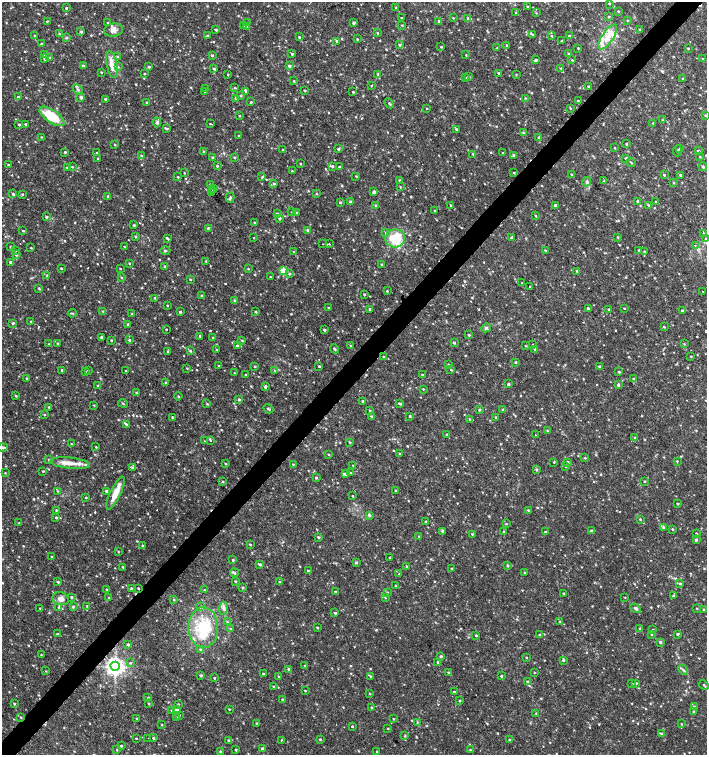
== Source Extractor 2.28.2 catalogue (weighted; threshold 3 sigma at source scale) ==
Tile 10 of 4 x 4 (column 2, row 3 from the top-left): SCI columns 1635-3043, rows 1507-3012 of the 6023 x 6029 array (HDU 1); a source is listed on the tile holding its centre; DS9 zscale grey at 2 x 2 block average (1 PNG px = mean of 2 x 2 image px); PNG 709 x 757 px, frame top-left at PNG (2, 2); each listed source drawn as its Kron ellipse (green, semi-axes under 4 px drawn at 4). Shown black and unused: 4% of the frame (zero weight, under 2 of 3 exposures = <1% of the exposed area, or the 3 px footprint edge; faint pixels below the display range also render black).
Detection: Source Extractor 2.28.2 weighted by HDU 2 'WHT'; one run over the whole footprint, this tile lists its part. Background 0.0335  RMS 0.0037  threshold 0.0167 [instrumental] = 3 sigma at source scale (4.5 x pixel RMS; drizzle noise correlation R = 1.50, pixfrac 1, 0.0396/0.0396 arcsec/px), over >= 5 px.
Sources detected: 889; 7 cosmic-ray / hot-pixel residue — neither listed nor drawn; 2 coinciding with a brighter row at this scale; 14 inside a brighter listed object's ellipse — not listed separately; of the other 866, all 500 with FLUX_AUTO >= 0.602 (the completeness limit of this list) listed and drawn (366 fainter detections not listed), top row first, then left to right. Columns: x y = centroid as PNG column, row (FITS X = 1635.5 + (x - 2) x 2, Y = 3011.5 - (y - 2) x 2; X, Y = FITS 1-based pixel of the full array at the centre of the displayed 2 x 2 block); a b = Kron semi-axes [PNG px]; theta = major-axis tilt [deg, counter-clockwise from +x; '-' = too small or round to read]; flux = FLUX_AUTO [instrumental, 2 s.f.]
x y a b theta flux
609 3 2 2 - 0.88
528 6 3 2 - 1.2
396 7 2 2 - 0.77
66 8 2 2 - 1.2
618 11 3 2 - 0.67
515 12 2 2 - 0.76
536 13 3 3 - 0.61
609 16 2 2 - 0.99
401 18 2 2 - 0.78
453 18 3 2 - 0.64
468 18 3 3 - 1.3
627 20 2 2 - 0.71
47 21 2 2 - 0.69
107 22 2 2 - 0.72
438 22 4 2 - 1.8
247 23 3 3 - 1.3
354 23 2 2 - 2.1
244 25 3 2 - 0.79
402 25 3 3 - 0.82
247 27 3 3 - 0.74
113 30 9 6 10 5.2
216 30 2 2 - 1.3
639 30 3 2 - 0.91
81 31 3 3 - 1.6
377 33 3 2 - 0.73
59 34 3 2 - 0.66
35 35 3 2 - 0.81
532 35 3 2 - 1.1
207 36 3 3 - 1.4
551 36 3 2 - 0.71
569 36 3 2 - 0.8
299 37 3 3 - 1.2
608 37 14 5 56 10
67 38 3 3 - 0.91
357 39 3 2 - 0.61
336 41 3 3 - 1.3
562 41 2 2 - 1
42 44 3 2 - 1.4
399 45 3 3 - 1.6
507 45 2 2 - 1.3
441 47 2 2 - 0.87
497 48 3 2 - 0.91
578 48 2 2 - 0.86
688 49 2 2 - 0.99
44 54 2 2 - 0.77
292 54 2 2 - 1
568 54 3 3 - 1.2
212 55 2 2 - 1.5
466 55 2 2 - 0.63
49 57 2 2 - 0.82
118 57 3 3 - 1.2
44 59 2 2 - 0.96
702 59 3 2 - 0.65
536 60 3 2 - 1.6
572 60 3 2 - 0.74
112 65 13 5 -79 9.7
83 66 2 2 - 1.1
289 66 3 3 - 2.3
118 67 3 3 - 0.79
149 67 2 2 - 1.8
561 68 2 2 - 1.1
214 69 4 3 - 0.97
101 72 2 2 - 0.85
498 73 2 2 - 1.2
144 74 2 2 - 0.82
228 74 3 2 - 0.61
378 74 3 3 - 1.3
516 74 3 3 - 0.78
469 77 3 3 - 1.2
465 78 3 3 - 0.97
683 78 3 2 - 0.94
294 81 2 2 - 0.78
371 86 2 2 - 0.65
588 86 2 2 - 1
206 88 3 2 - 0.89
235 88 3 2 - 0.73
78 89 6 3 -45 1.6
304 90 2 2 - 1.1
205 92 2 2 - 0.87
246 92 3 2 - 0.9
353 92 2 2 - 1
241 95 2 2 - 1.2
18 97 3 2 - 1.5
81 97 3 3 - 1.9
236 98 3 2 - 0.88
525 98 3 2 - 0.67
105 99 2 2 - 1.5
578 101 3 2 - 0.69
147 102 3 2 - 1.1
251 102 3 3 - 0.86
389 103 6 3 -46 1.2
427 108 2 2 - 0.62
570 108 3 2 - 0.7
705 115 3 2 - 0.74
52 116 14 6 -35 30
239 116 2 2 - 0.86
662 120 3 3 - 0.62
157 122 5 3 - 1.9
653 123 3 2 - 0.94
19 124 2 2 - 1.2
26 124 2 2 - 1.1
210 124 2 2 - 0.68
166 128 3 2 - 1.5
456 129 3 3 - 1.1
524 133 3 3 - 1.2
239 136 3 2 - 0.83
41 137 3 2 - 0.62
538 137 3 2 - 0.87
626 144 3 3 - 1.2
115 145 2 2 - 0.61
614 148 2 2 - 0.7
680 148 3 3 - 1.2
338 149 3 2 - 1.3
282 150 2 2 - 0.61
203 151 3 3 - 0.64
677 151 5 2 - 0.86
698 151 3 3 - 1.3
65 152 3 2 - 0.98
97 153 3 3 - 0.96
503 153 2 2 - 0.7
473 154 3 2 - 0.62
141 155 3 3 - 1.1
514 155 4 3 - 1.7
213 157 3 3 - 0.72
234 157 2 2 - 1.3
700 157 2 2 - 0.74
98 158 3 3 - 0.72
626 158 2 2 - 1
631 163 5 2 - 0.66
300 164 2 2 - 0.71
9 165 3 2 - 0.85
217 166 3 3 - 0.87
332 166 3 3 - 1.3
67 167 2 2 - 1.3
72 167 3 2 - 0.76
339 167 2 2 - 0.81
703 167 4 3 - 1.2
292 171 3 2 - 0.84
184 173 2 2 - 0.62
514 173 3 2 - 0.73
571 174 2 2 - 0.64
664 175 2 2 - 0.83
680 175 2 2 - 1.5
356 176 3 2 - 0.7
178 177 2 2 - 1
262 177 3 2 - 1.1
399 180 3 2 - 1.1
604 181 3 3 - 0.71
587 182 5 3 - 1.2
673 182 3 2 - 0.79
274 184 3 3 - 1.1
210 185 2 2 - 1.1
400 187 3 2 - 0.68
214 188 2 2 - 260
213 190 2 2 - 270
374 192 3 3 - 2
212 193 2 2 - 72
316 193 3 2 - 0.67
13 194 3 3 - 1.2
22 194 3 2 - 0.88
108 196 3 2 - 1.5
230 198 5 3 - 1.6
350 201 3 3 - 1.1
637 201 2 2 - 1.3
340 202 2 2 - 1.4
656 202 3 2 - 0.83
376 205 3 3 - 1
450 205 3 2 - 0.84
555 205 2 2 - 1.3
648 205 3 3 - 1.2
435 211 3 2 - 0.65
292 212 2 2 - 0.89
297 213 2 2 - 1.7
277 214 3 3 - 1.1
536 216 2 2 - 0.81
46 217 2 2 - 1.5
279 218 3 3 - 1.7
254 222 2 2 - 0.89
134 225 3 2 - 1.1
208 228 3 3 - 0.87
307 230 3 3 - 0.87
23 231 2 2 - 1
386 233 3 3 - 1.6
704 234 2 2 - 1.3
136 237 3 3 - 0.83
618 237 2 2 - 0.84
254 238 2 2 - 0.64
395 238 10 9 - 27
511 238 3 3 - 0.8
168 239 4 2 - 2.6
706 239 3 3 - 1.5
323 244 2 2 - 0.63
329 244 3 2 - 0.69
695 245 2 2 - 0.94
124 246 2 2 - 0.68
10 247 2 2 - 0.64
31 248 2 2 - 0.65
165 250 5 3 - 1.3
545 250 4 3 - 0.98
639 250 2 2 - 1.2
15 251 3 2 - 0.73
644 251 3 3 - 0.71
293 252 3 2 - 0.65
16 255 3 2 - 1.1
206 261 3 2 - 1.2
10 262 2 2 - 1.7
129 263 2 2 - 0.77
382 265 2 2 - 1.7
165 266 3 3 - 1.1
61 268 3 2 - 0.66
120 269 2 2 - 0.67
248 269 3 2 - 0.63
283 271 3 3 - 30
577 271 3 2 - 1.3
289 274 3 3 - 0.87
47 275 3 3 - 1.3
121 277 3 2 - 1
270 277 2 2 - 0.8
190 279 2 2 - 0.93
522 283 2 2 - 0.77
530 286 2 2 - 6.6
39 288 4 2 - 1.2
387 291 2 2 - 0.78
703 291 2 2 - 0.7
364 294 2 2 - 1
202 296 2 2 - 1.5
155 298 3 2 - 0.69
235 300 3 3 - 1.4
167 306 2 2 - 0.62
328 308 2 2 - 0.66
624 308 2 2 - 0.61
370 309 2 2 - 1.6
588 309 3 2 - 1.2
609 309 2 2 - 1.1
103 311 3 3 - 0.77
255 311 3 3 - 0.87
682 311 3 2 - 1.5
180 312 3 2 - 1.2
72 313 4 2 - 0.79
132 314 3 2 - 0.8
31 321 2 2 - 1
13 323 2 2 - 1.4
128 324 2 2 - 1.2
664 327 3 2 - 0.74
486 328 5 4 - 1.7
166 329 2 2 - 1.3
324 330 3 2 - 1.2
469 335 3 2 - 1.2
200 336 2 2 - 1
101 337 2 2 - 1.3
213 337 3 2 - 0.66
111 340 2 2 - 0.89
129 340 3 2 - 1.4
242 340 3 2 - 0.64
57 343 3 2 - 0.69
454 343 3 2 - 1.2
49 344 2 2 - 0.63
533 344 2 2 - 0.86
684 344 3 2 - 0.61
237 345 3 2 - 1.2
350 346 3 2 - 0.76
526 346 3 2 - 0.69
334 349 4 2 - 1.2
535 349 2 2 - 1.2
217 350 3 2 - 0.91
168 351 3 2 - 1.4
190 351 3 3 - 1.1
691 356 2 2 - 0.65
384 357 2 2 - 1.8
516 362 3 2 - 0.8
448 365 3 2 - 0.89
219 366 2 2 - 0.72
255 366 3 2 - 0.7
319 366 2 2 - 1.1
599 366 4 2 - 0.68
187 368 2 2 - 0.64
62 370 3 2 - 1.6
88 370 3 2 - 0.9
451 370 3 2 - 0.68
126 371 2 2 - 0.84
274 371 3 3 - 0.7
85 372 3 2 - 0.66
619 372 2 2 - 1.2
234 373 3 2 - 0.68
246 375 3 2 - 1.1
422 375 2 2 - 0.95
26 378 3 2 - 0.81
634 379 3 2 - 1.4
166 382 3 2 - 1.1
509 384 3 2 - 1.3
618 385 4 3 - 1.5
97 386 3 2 - 0.83
265 387 3 3 - 1.7
423 389 3 2 - 0.6
136 393 3 2 - 0.77
16 396 3 2 - 1.2
178 396 4 2 - 0.68
239 399 3 2 - 1.2
363 401 2 2 - 1.1
123 403 5 2 - 0.78
207 404 3 2 - 0.77
400 404 4 2 - 1.7
94 405 3 2 - 0.69
49 407 3 2 - 1.2
268 409 5 2 - 1.3
370 410 3 2 - 0.76
479 410 3 3 - 1.3
503 410 3 3 - 1.5
44 414 3 2 - 0.69
371 416 2 2 - 1
410 416 3 2 - 0.88
172 417 2 2 - 0.87
496 417 2 2 - 0.93
469 419 3 2 - 0.74
126 424 3 2 - 1
547 431 3 2 - 1.3
447 435 2 2 - 1.3
535 435 2 2 - 2.1
634 437 3 3 - 0.68
205 441 3 2 - 0.63
211 441 2 2 - 1.1
350 442 4 2 - 0.83
71 444 3 2 - 0.73
3 447 5 3 - 1.8
96 447 2 2 - 0.66
399 454 3 2 - 0.88
329 455 3 2 - 0.66
585 458 2 2 - 2
49 460 3 3 - 1.3
677 461 3 3 - 0.67
554 462 3 2 - 0.67
568 462 3 3 - 1.5
70 463 20 5 -6 9.1
225 464 2 2 - 0.89
293 464 3 2 - 0.64
353 465 3 2 - 0.71
566 466 3 3 - 0.83
132 467 3 3 - 1.3
537 469 3 3 - 1.1
43 471 2 2 - 0.93
5 473 3 2 - 0.6
350 473 3 3 - 0.75
345 474 3 3 - 1.8
316 478 3 3 - 0.92
222 481 3 3 - 0.89
645 481 2 2 - 0.89
57 491 3 2 - 0.61
107 491 3 2 - 4.9
395 491 2 2 - 0.81
115 493 18 5 64 12
352 496 2 2 - 0.68
86 497 2 2 - 0.75
678 504 2 2 - 1.2
56 510 2 2 - 0.78
528 510 2 2 - 0.88
369 515 3 3 - 2.1
56 517 2 2 - 1.2
640 519 3 2 - 0.79
426 522 2 2 - 1.3
19 523 3 2 - 0.79
506 524 3 2 - 0.66
663 527 4 3 - 1.6
672 529 3 2 - 0.74
591 531 4 3 - 1.8
442 532 4 3 - 0.96
504 532 2 2 - 1.2
545 532 2 2 - 1.4
696 533 2 2 - 0.82
472 534 3 2 - 0.78
419 536 2 2 - 0.72
318 537 3 2 - 1.2
696 540 3 3 - 1.3
250 545 3 2 - 0.87
142 546 3 3 - 0.75
118 552 2 2 - 0.62
52 557 2 2 - 1.4
390 557 2 2 - 0.98
233 560 3 2 - 0.97
356 563 3 3 - 1.2
260 564 2 2 - 2.1
407 566 3 2 - 0.66
508 566 3 3 - 1.3
123 567 3 2 - 0.91
451 568 2 2 - 0.65
308 571 3 3 - 1.1
234 573 5 3 - 1.6
525 573 2 2 - 0.86
399 574 3 2 - 0.87
235 581 3 2 - 0.78
58 582 3 3 - 1.2
280 582 3 2 - 0.66
680 583 3 3 - 1.6
396 586 2 2 - 1
243 587 3 2 - 0.86
131 588 4 3 - 0.93
138 588 2 2 - 0.97
106 589 2 2 - 0.99
204 590 3 2 - 0.69
335 592 3 2 - 0.91
387 592 3 2 - 0.63
564 593 2 2 - 0.91
673 596 3 3 - 1.1
71 597 2 2 - 1.3
625 597 3 2 - 0.64
109 598 3 3 - 0.9
385 598 3 2 - 0.65
61 599 8 6 -17 5.2
174 600 3 2 - 0.75
87 606 2 2 - 1
201 606 3 3 - 0.67
58 607 3 3 - 1.1
73 607 3 2 - 1.9
40 608 2 2 - 0.76
223 608 6 4 88 2.8
635 608 6 3 -35 2.1
697 609 3 2 - 0.63
704 609 4 2 - 0.6
335 613 2 2 - 1.6
227 622 3 3 - 0.79
560 622 3 2 - 0.77
203 627 20 15 -89 38
317 628 3 2 - 0.84
230 629 3 2 - 0.66
640 629 3 3 - 0.91
652 630 3 3 - 0.9
57 634 2 2 - 1.5
652 634 3 3 - 1.1
678 634 2 2 - 1.3
476 635 3 2 - 0.92
540 635 3 2 - 1.5
660 642 3 2 - 1.9
128 645 3 3 - 1.5
201 649 3 3 - 1.2
41 655 2 2 - 0.62
441 656 3 2 - 1.4
526 658 2 2 - 0.69
563 660 3 2 - 1.7
438 662 3 2 - 1.1
130 663 4 3 - 1.1
305 665 3 2 - 0.66
115 666 4 4 - 560
289 669 3 2 - 1
683 670 5 3 - 1.5
46 671 3 2 - 0.61
448 672 3 2 - 0.92
534 673 2 2 - 0.77
263 674 2 2 - 1.1
201 675 2 2 - 1.7
278 676 3 2 - 0.75
370 676 4 2 - 0.95
501 676 2 2 - 1.3
214 678 2 2 - 1
528 681 3 3 - 1.3
636 683 3 2 - 1.3
632 684 3 2 - 0.6
704 685 5 2 - 0.92
273 686 3 2 - 0.67
305 691 2 2 - 0.7
454 692 2 2 - 1.5
370 693 3 2 - 0.63
148 698 3 2 - 0.76
282 700 2 2 - 1.1
460 701 2 2 - 1
14 704 3 2 - 0.9
149 704 3 2 - 0.69
178 704 3 2 - 0.87
694 707 3 3 - 1.5
371 708 3 2 - 0.76
177 709 3 3 - 2.7
229 709 3 2 - 0.68
171 710 3 3 - 0.8
693 712 3 2 - 1.4
536 713 3 3 - 0.82
179 715 3 2 - 0.67
21 717 3 2 - 0.75
176 717 2 2 - 0.89
137 718 3 2 - 0.87
393 719 3 2 - 0.61
417 722 3 3 - 0.71
256 723 2 2 - 0.73
681 724 3 3 - 0.71
162 725 2 2 - 0.63
352 726 2 2 - 0.86
388 729 2 2 - 0.65
661 734 3 2 - 0.77
405 736 3 3 - 0.74
136 738 2 2 - 0.71
148 738 2 2 - 1.1
153 738 3 2 - 1.1
320 739 2 2 - 1.2
228 740 2 2 - 1.3
281 740 4 2 - 0.67
509 740 3 2 - 0.79
121 746 2 2 - 1.2
263 748 3 3 - 1.5
117 750 2 2 - 0.67
236 750 2 2 - 1.2
470 750 2 2 - 0.79
377 751 2 2 - 0.76
220 752 2 2 - 1.5
Overlapping masked pixels (flux is a lower limit): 4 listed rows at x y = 213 190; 212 193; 138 588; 21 717
Isophote crosses this tile's border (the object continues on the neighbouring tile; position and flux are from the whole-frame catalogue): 3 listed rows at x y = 702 59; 706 239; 3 447
Diffuse or blended objects may show on this block-average render without a row.